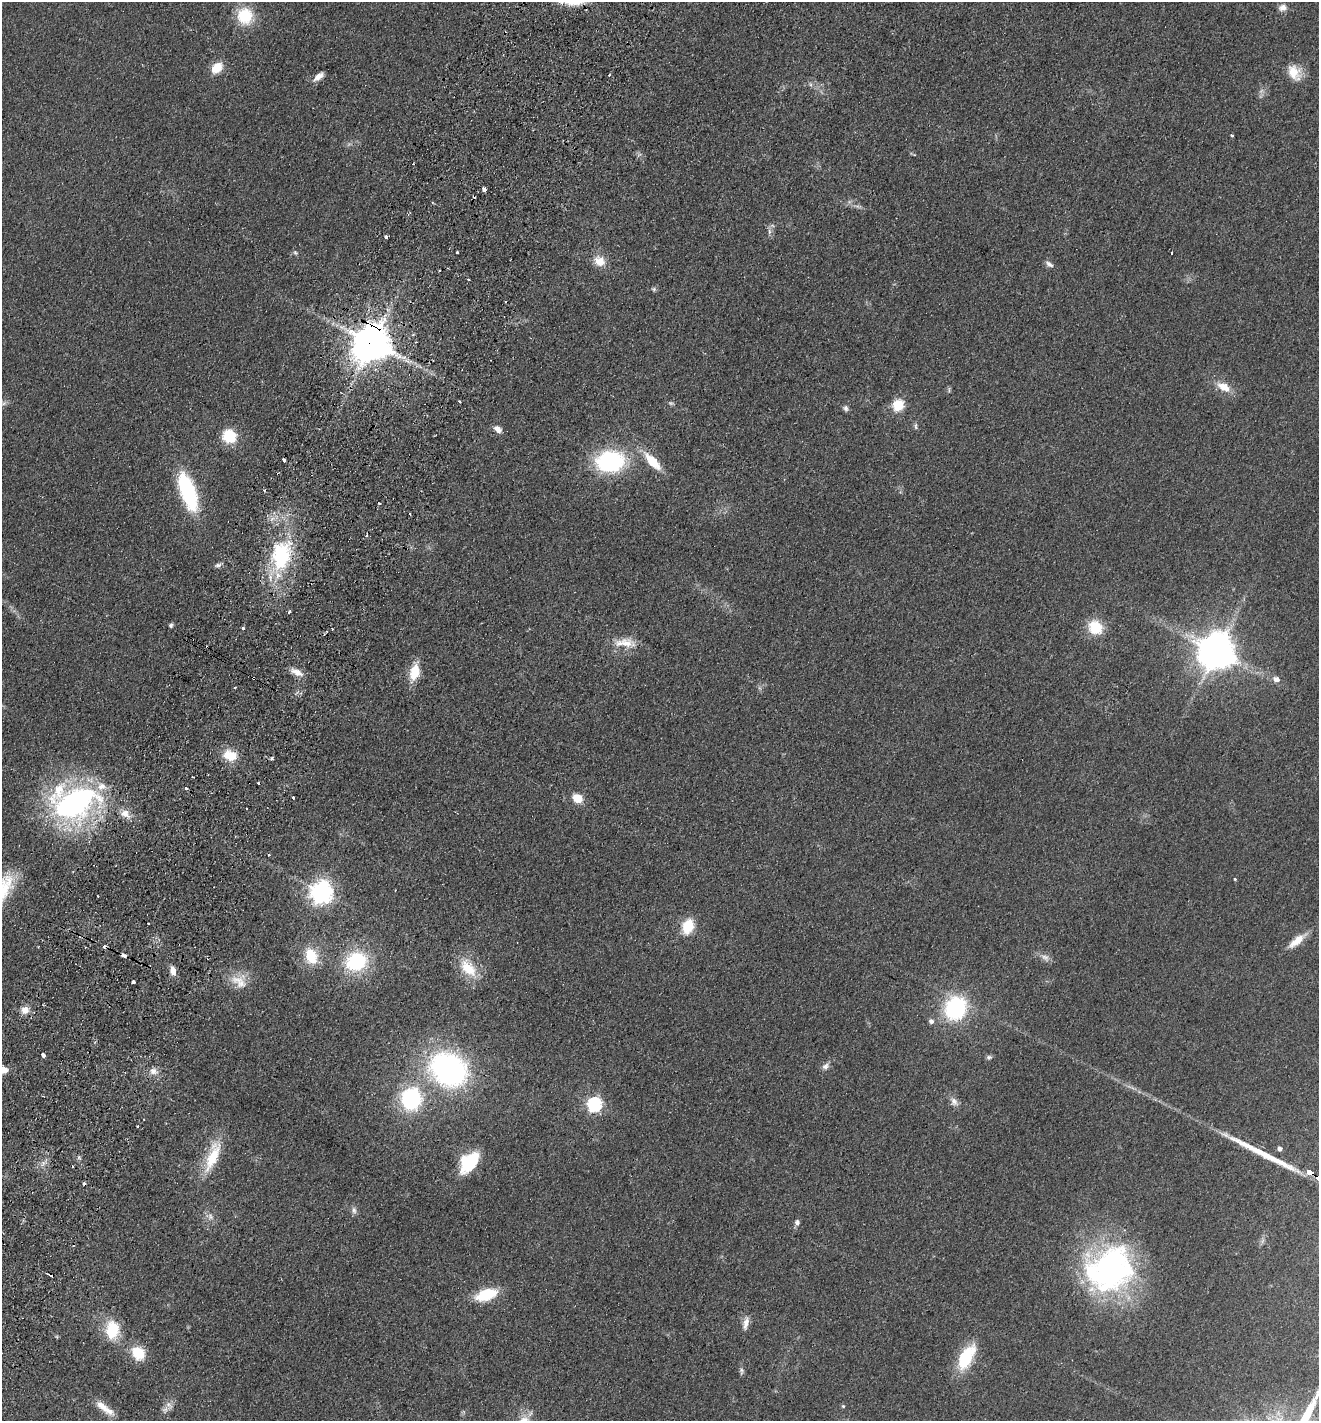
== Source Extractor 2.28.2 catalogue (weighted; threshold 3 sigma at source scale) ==
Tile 7 of 4 x 4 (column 3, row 2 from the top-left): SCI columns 2968-4284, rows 2870-4288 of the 5799 x 5737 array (HDU 1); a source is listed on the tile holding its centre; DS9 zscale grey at full resolution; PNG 1321 x 1423 px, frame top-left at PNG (2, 2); no overlay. Shown black and unused: <1% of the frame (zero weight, under 2 of 3 exposures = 3% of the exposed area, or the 3 px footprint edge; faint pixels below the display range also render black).
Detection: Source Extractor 2.28.2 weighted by HDU 2 'WHT'; one run over the whole footprint, this tile lists its part. Background 0.0534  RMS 0.0087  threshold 0.039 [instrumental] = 3 sigma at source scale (4.5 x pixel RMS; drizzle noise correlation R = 1.50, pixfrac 1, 0.05/0.05 arcsec/px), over >= 5 px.
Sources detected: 113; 2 too faint to see at this stretch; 1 inside a brighter object's white glare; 13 cosmic-ray / hot-pixel residue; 1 long thin detection or spike segment (spike, bleed or trail) — not listed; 1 inside a brighter listed object's ellipse — not listed separately; the other 95 listed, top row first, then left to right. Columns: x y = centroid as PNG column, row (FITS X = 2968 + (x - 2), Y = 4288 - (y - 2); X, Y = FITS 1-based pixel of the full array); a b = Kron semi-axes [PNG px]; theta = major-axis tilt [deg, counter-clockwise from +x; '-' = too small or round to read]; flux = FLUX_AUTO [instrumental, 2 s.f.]
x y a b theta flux
1282 8 11 9 11 5.3
245 16 18 17 - 33
217 68 12 9 43 17
1294 73 21 14 -59 15
609 75 3 2 - 1.1
318 76 14 6 39 5.9
1232 135 3 3 - 1.3
484 189 4 3 - 7
769 231 8 4 -89 2.5
386 237 3 3 - 4.5
457 252 3 3 - 1.7
295 253 8 5 -49 1.7
1172 253 3 3 - 4.7
599 261 14 12 -32 12
1049 264 11 6 -36 3.4
448 268 3 2 - 0.95
468 279 3 3 - 2.3
654 289 6 6 - 1.6
372 343 11 10 - 2500
1224 387 19 10 -29 13
898 405 6 6 - 56
846 408 8 6 -69 2.6
916 426 10 4 -90 1.8
498 429 10 7 -42 5.1
229 436 13 12 - 29
284 460 4 3 - 5.7
610 461 25 19 7 110
653 461 22 9 -47 23
188 492 38 15 -71 83
379 503 3 2 - 1.4
281 556 56 27 72 89
218 565 9 5 14 2.5
289 612 3 3 - 2.5
171 625 5 5 - 1.7
1095 627 15 13 -42 26
243 628 4 3 - 1.7
625 643 31 12 -2 16
1217 653 14 11 1 1300
296 672 18 7 -25 7.5
415 672 19 10 78 21
253 678 3 2 - 0.87
1276 679 9 8 - 4.7
235 688 3 3 - 2.6
230 755 15 12 -26 18
272 758 4 3 - 1.4
193 777 2 2 - 0.7
186 788 3 3 - 3.1
294 797 3 3 - 4.1
577 798 9 7 -30 16
74 802 52 37 14 230
125 814 14 10 -36 8.2
268 854 3 3 - 1.6
1234 879 3 3 - 2.2
321 892 8 8 - 540
148 924 3 3 - 2.6
688 926 15 11 68 24
1297 941 27 9 39 13
124 955 5 3 - 5.8
311 956 17 12 -69 26
1045 957 13 8 -33 5.1
356 961 22 18 24 66
468 968 28 16 -48 24
173 971 11 7 -78 6.7
239 981 25 18 -28 17
133 982 4 3 - 6.3
955 1008 24 21 65 82
25 1010 10 9 - 7.3
931 1021 6 6 - 2.9
43 1055 4 3 - 13
989 1057 7 6 - 2.1
825 1066 10 7 38 3.9
449 1069 35 29 -30 220
3 1070 10 6 7 8.7
153 1071 10 9 - 5.8
411 1099 17 15 88 100
954 1102 13 8 -49 5.1
594 1104 7 7 - 150
1280 1149 5 5 - 2.6
213 1156 43 14 69 32
79 1157 6 4 72 1.5
469 1162 22 14 50 43
354 1210 10 7 -84 3.2
210 1216 10 7 -70 4.1
797 1222 8 7 - 2.8
1110 1269 57 49 29 240
486 1295 20 10 18 39
746 1323 19 7 76 6.4
112 1330 23 17 89 29
57 1337 6 3 -72 0.96
138 1353 13 11 -48 28
966 1357 30 14 62 43
741 1371 10 6 -87 2.3
169 1405 12 7 -44 4.1
843 1406 5 5 - 1.2
105 1408 28 8 -37 12
Overlapping masked pixels (flux is a lower limit): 2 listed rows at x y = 372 343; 253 678
Isophote crosses this tile's border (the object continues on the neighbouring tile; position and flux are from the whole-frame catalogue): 1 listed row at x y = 3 1070